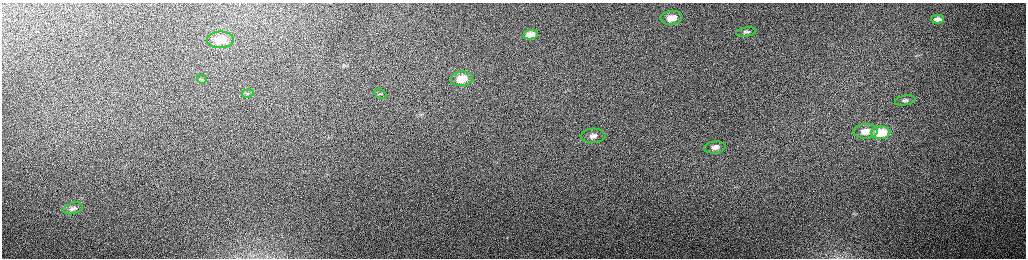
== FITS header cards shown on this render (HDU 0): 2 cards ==
NAXIS1  =                 2048 /fastest changing axis
NAXIS2  =                  512 /next to fastest changing axis

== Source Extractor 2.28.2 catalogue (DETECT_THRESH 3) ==
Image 2048 x 512 px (HDU 0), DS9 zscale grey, zoomed out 1/2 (1 PNG px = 2 x 2 image px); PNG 1028 x 260 px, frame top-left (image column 1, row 511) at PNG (2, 3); each listed source drawn as its Kron ellipse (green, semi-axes under 4 px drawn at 4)
Background 158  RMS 1.5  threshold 4.64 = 3 sigma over >= 5 px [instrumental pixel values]
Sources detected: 16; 1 cannot appear on this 1/2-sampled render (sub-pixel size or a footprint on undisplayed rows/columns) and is neither listed nor drawn; the other 15 listed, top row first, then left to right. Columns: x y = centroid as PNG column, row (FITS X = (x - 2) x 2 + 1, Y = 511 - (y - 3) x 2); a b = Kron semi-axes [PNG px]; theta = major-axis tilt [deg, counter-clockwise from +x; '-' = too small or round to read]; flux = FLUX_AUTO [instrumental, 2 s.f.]
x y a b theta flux
671 18 11 7 5 5900
937 19 7 4 2 1600
746 32 10 4 9 860
530 35 7 4 9 3400
220 40 13 8 2 4800
202 79 5 3 - 380
462 79 11 7 6 6400
248 93 6 3 11 490
380 94 6 3 -27 530
905 100 10 5 10 900
866 131 12 7 3 4600
881 133 10 6 3 11000
593 136 12 7 3 2300
715 147 11 6 7 2100
73 208 10 5 14 1200
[1 sub-pixel or undisplayed-footprint detection neither listed nor drawn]